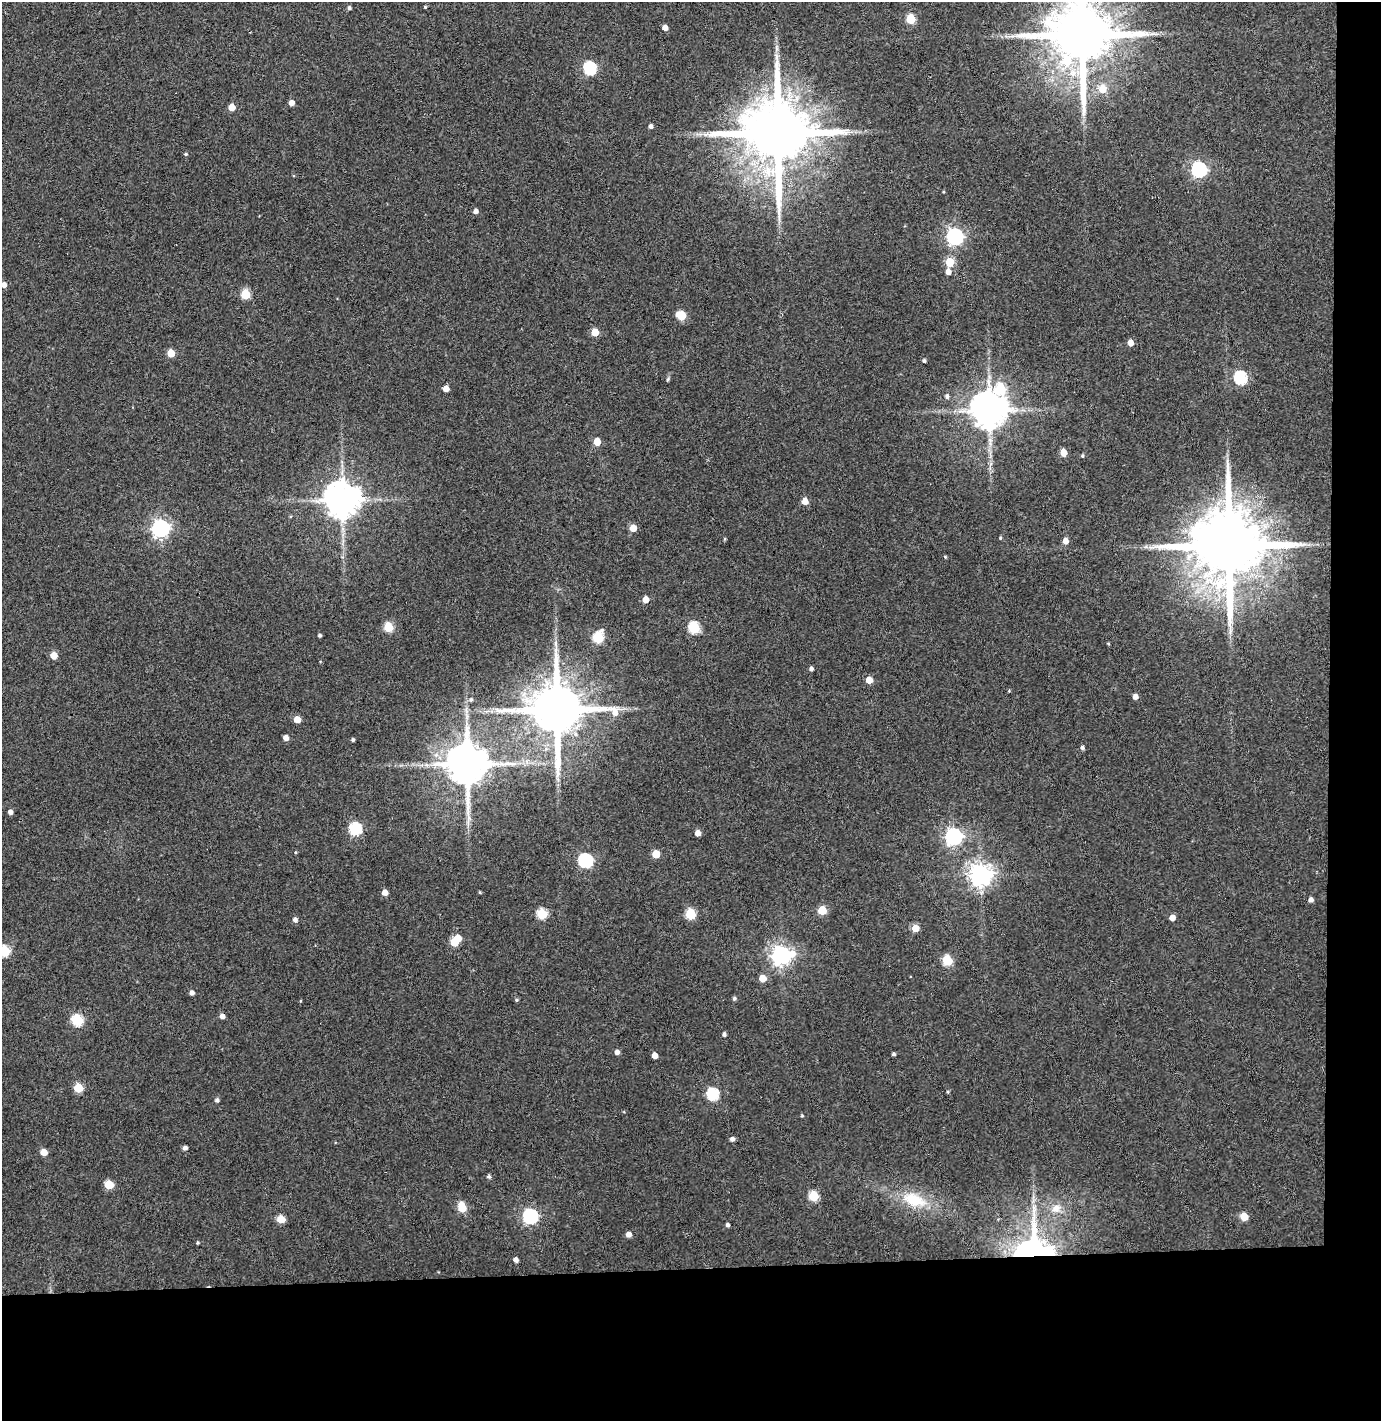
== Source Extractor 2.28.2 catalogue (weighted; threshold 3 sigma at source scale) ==
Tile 9 of 3 x 3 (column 3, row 3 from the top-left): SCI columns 2837-4215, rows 57-1475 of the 4295 x 4370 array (HDU 1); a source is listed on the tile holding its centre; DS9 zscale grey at full resolution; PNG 1383 x 1423 px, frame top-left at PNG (2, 2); no overlay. Shown black and unused: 14% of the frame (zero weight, under 3 of 4 exposures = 6% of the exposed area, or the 3 px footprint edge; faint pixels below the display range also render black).
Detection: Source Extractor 2.28.2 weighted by HDU 2 'WHT'; one run over the whole footprint, this tile lists its part. Background 0.113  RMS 0.0068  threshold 0.0306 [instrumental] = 3 sigma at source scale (4.5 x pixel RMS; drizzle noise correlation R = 1.50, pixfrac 1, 0.05/0.05 arcsec/px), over >= 5 px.
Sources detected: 116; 1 inside a brighter object's white glare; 1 long thin detection or spike segment (spike, bleed or trail) — not listed; the other 114 listed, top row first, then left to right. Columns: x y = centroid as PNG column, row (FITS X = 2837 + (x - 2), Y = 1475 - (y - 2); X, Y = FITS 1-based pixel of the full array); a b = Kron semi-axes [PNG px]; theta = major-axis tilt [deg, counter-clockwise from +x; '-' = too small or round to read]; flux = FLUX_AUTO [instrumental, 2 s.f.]
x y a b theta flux
425 7 3 3 - 0.68
349 8 5 4 - 1.4
911 19 5 5 - 28
665 28 4 4 - 4.5
1082 35 19 15 88 6900
776 48 12 4 86 2.6
590 68 6 6 - 82
1102 89 6 6 - 14
291 103 4 4 - 5.1
232 107 5 5 - 8.4
651 126 5 4 - 2.1
778 133 20 16 -88 8000
186 154 4 4 - 0.92
1199 169 7 6 - 170
475 211 5 5 - 2.8
955 237 7 6 - 230
950 262 5 5 - 21
948 272 5 4 - 4
4 285 5 5 - 3.9
246 294 5 5 - 30
681 315 6 5 - 25
595 332 5 5 - 14
1130 343 5 5 - 5.9
171 353 5 5 - 15
924 361 4 4 - 1.3
1240 378 6 6 - 84
668 379 6 4 71 0.9
446 388 5 5 - 6.2
1001 389 9 7 -28 41
947 396 6 5 - 1.9
989 410 10 10 - 1800
597 442 5 5 - 13
1063 452 5 5 - 10
1082 456 4 4 - 1
342 500 10 10 - 1700
805 501 5 5 - 8.1
160 528 7 7 - 280
633 528 5 5 - 9.7
1000 538 4 4 - 0.72
724 539 5 3 - 0.62
1065 541 5 5 - 5.1
1229 545 22 16 -89 9500
945 557 4 4 - 0.69
646 599 5 4 - 7.4
388 627 5 5 - 30
694 628 6 6 - 52
320 635 3 3 - 1.4
598 637 7 6 - 47
556 643 9 4 -82 2
1108 643 5 3 - 0.59
54 655 5 5 - 11
811 669 4 4 - 2.1
869 680 5 5 - 9.1
1135 697 5 4 - 3.6
471 700 6 5 - 1.5
557 710 15 14 - 4700
297 719 5 5 - 9.3
286 738 5 5 - 3.9
353 740 4 3 - 1.2
1082 748 4 4 - 1.8
467 764 12 11 - 2800
10 812 4 4 - 2.7
355 829 6 6 - 73
698 833 5 4 - 5.5
954 836 7 7 - 230
295 852 4 3 - 0.6
656 854 5 5 - 15
585 860 6 6 - 120
981 875 8 7 - 550
385 892 5 5 - 5.1
480 892 4 3 - 0.68
1311 900 5 4 - 2.7
822 910 5 5 - 21
542 914 6 5 - 40
691 914 6 5 - 39
1172 918 5 5 - 5.1
295 920 5 5 - 2.6
915 928 5 5 - 11
454 942 5 5 - 18
4 951 6 5 - 46
781 955 7 7 - 380
947 961 6 5 - 36
763 978 5 5 - 10
192 993 5 4 - 2.7
734 998 5 5 - 1.4
516 1000 5 4 - 0.91
222 1016 5 4 - 3.3
77 1020 6 6 - 55
724 1035 4 4 - 1.6
617 1052 5 5 - 3
893 1054 3 3 - 1.4
655 1056 4 4 - 6.3
78 1088 5 5 - 24
948 1092 4 4 - 0.8
712 1094 6 6 - 70
217 1100 4 4 - 1.7
802 1116 5 3 - 0.59
732 1139 4 4 - 2.5
185 1148 4 4 - 2.5
44 1152 5 5 - 8.3
489 1176 5 5 - 1.5
109 1184 5 5 - 24
814 1196 5 5 - 35
914 1200 29 15 -19 26
462 1207 7 5 -71 23
1056 1208 14 11 28 7.3
530 1216 7 6 - 150
1244 1216 5 5 - 16
281 1219 5 5 - 16
727 1225 4 4 - 1.5
629 1234 5 5 - 4.5
197 1243 4 3 - 0.85
1033 1250 31 29 20 180
516 1260 4 4 - 2.8
Overlapping masked pixels (flux is a lower limit): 2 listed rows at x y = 778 133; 1033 1250
Isophote crosses this tile's border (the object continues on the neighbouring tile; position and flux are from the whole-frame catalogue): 3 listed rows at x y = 1082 35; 4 285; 4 951